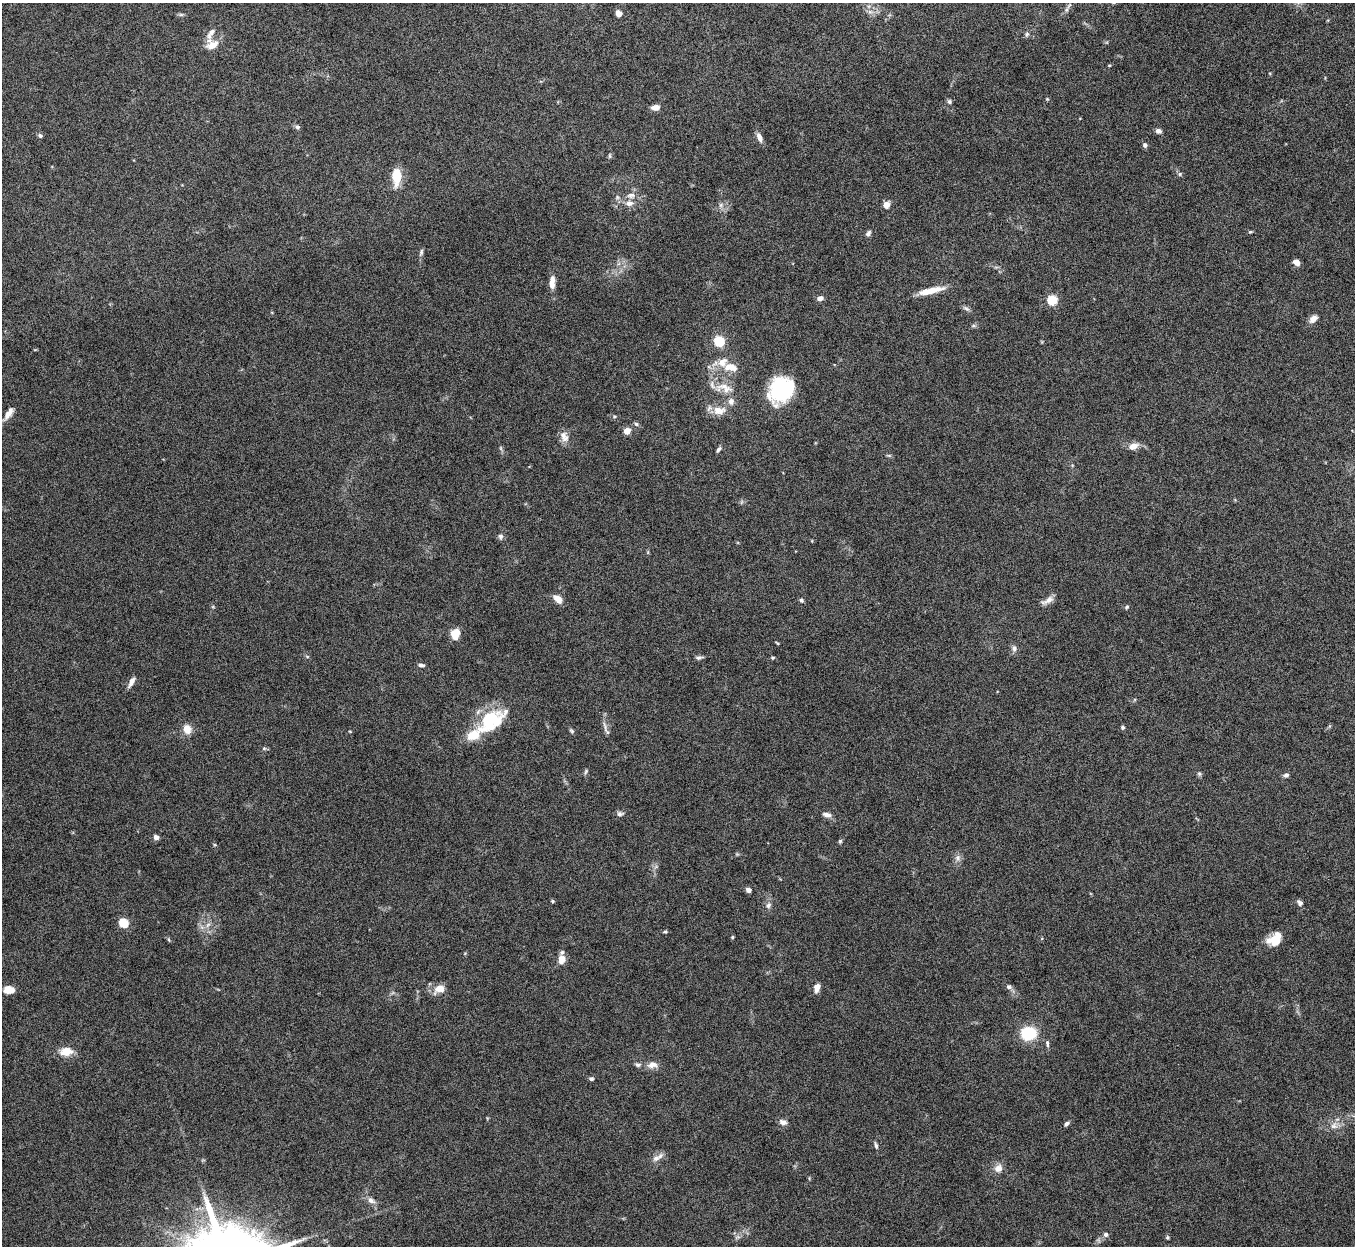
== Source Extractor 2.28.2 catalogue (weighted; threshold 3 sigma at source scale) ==
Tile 10 of 4 x 4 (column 2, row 3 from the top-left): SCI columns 1357-2709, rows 1394-2637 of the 5420 x 5404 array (HDU 1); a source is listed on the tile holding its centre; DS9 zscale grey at full resolution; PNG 1357 x 1248 px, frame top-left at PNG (2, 3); no overlay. Nothing masked; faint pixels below the display range render black.
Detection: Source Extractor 2.28.2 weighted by HDU 2 'WHT'; one run over the whole footprint, this tile lists its part. Background 0.167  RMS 0.005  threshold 0.0204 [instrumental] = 3 sigma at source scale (4.09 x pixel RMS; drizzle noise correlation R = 1.36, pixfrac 0.8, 0.05/0.05 arcsec/px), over >= 5 px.
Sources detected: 107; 1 inside a brighter object's white glare — not listed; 3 inside a brighter listed object's ellipse — not listed separately; the other 103 listed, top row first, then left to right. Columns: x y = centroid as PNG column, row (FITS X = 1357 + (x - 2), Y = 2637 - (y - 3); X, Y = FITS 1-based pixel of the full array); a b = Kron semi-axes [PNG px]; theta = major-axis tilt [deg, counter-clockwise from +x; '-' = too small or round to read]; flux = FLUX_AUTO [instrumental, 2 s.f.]
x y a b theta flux
1067 9 11 4 70 1.3
870 12 7 4 -18 1.2
618 13 7 5 -73 2.7
181 15 7 4 0 0.78
211 33 23 7 68 3.8
1027 34 7 6 - 0.95
212 45 16 9 27 5.5
1109 65 4 3 - 0.34
1047 99 5 4 - 0.43
949 101 6 5 - 0.96
655 107 8 5 5 3.4
297 127 6 5 - 1
1158 131 6 5 - 1.9
40 136 5 5 - 1.1
759 137 11 6 -68 2.6
1145 145 6 5 - 1.2
610 156 7 4 82 0.72
1180 174 6 5 - 0.82
396 177 21 10 90 8.7
617 197 7 4 -72 0.85
629 203 11 8 -4 3
721 205 7 4 89 1
886 205 8 7 - 2.9
1250 232 5 4 - 0.52
868 233 8 5 57 1.2
421 252 9 5 73 1
1296 262 7 5 -38 2.8
552 283 17 7 87 4.1
931 291 33 7 12 7.7
820 298 7 5 14 2
1052 300 5 5 - 30
966 308 10 5 -29 1.2
1313 319 10 6 39 3.1
719 341 5 5 - 37
731 367 23 12 -10 7.4
725 388 28 12 -20 7.6
781 390 25 20 48 40
719 410 19 11 -3 5.9
9 413 17 6 56 3.5
614 416 6 4 6 0.67
636 424 6 5 - 0.91
627 431 4 4 - 9
564 437 16 10 -64 3.4
1133 446 12 7 21 3.8
719 449 8 4 57 1.1
889 455 6 4 18 0.57
500 537 7 6 - 1.4
812 541 5 3 - 0.35
558 599 9 6 -46 4.6
801 600 5 5 - 0.93
1048 600 18 6 31 2.8
1127 607 5 4 - 0.61
455 634 11 8 66 6.2
777 643 6 3 -51 0.42
1014 648 9 7 -67 1.7
699 658 10 5 5 1.1
773 658 4 4 - 0.54
421 665 7 4 -5 1.2
131 682 14 5 61 2.5
488 720 27 15 83 19
1123 727 5 5 - 0.81
605 728 20 5 -78 2.1
187 729 11 9 -69 4.7
571 731 7 5 -54 0.77
473 735 25 10 35 11
264 748 6 5 - 0.72
586 771 8 4 56 0.74
1199 774 7 5 -68 0.84
1286 775 6 5 - 1.3
620 814 9 6 3 1.4
827 815 11 6 -15 2
156 837 5 5 - 1.9
840 841 5 5 - 0.65
958 858 8 8 - 1.8
748 890 5 5 - 2.1
552 901 4 4 - 0.67
1300 903 8 6 -54 1.3
768 905 9 7 62 1.7
123 923 9 8 - 7.3
208 925 8 4 45 1.4
665 932 7 3 8 0.63
732 937 5 4 - 0.51
1275 939 16 11 36 8.4
562 959 9 8 - 4.9
1009 987 7 6 - 1.3
817 988 9 6 79 3.1
439 989 13 9 30 5.2
9 990 10 7 0 4.8
1029 1033 14 12 5 18
1047 1044 9 4 -82 1
66 1051 14 10 7 6.6
638 1065 7 6 - 1.1
652 1065 14 8 7 3.3
591 1079 5 4 - 0.99
783 1122 9 6 -20 2.1
1066 1124 7 5 55 1
1334 1126 11 9 40 3
876 1146 8 4 -73 1
656 1158 11 8 37 2.7
998 1168 12 11 - 3.2
371 1200 10 7 -37 2.3
1106 1234 6 6 - 1.2
1167 1237 5 5 - 0.61